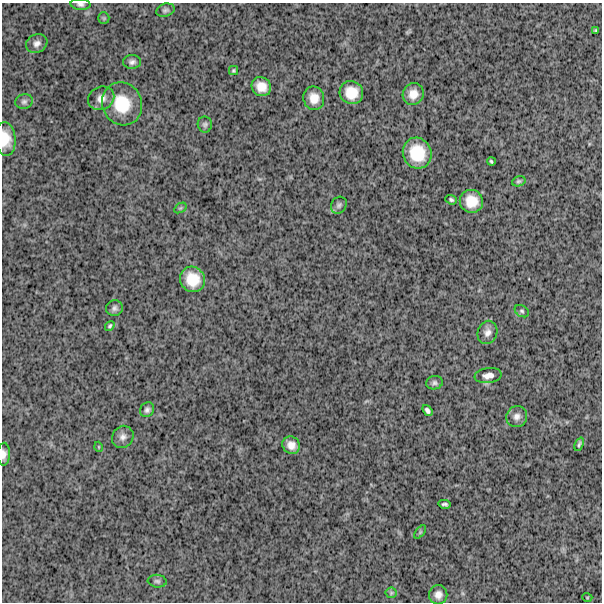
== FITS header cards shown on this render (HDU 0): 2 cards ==
NAXIS1  =                  600
NAXIS2  =                  600

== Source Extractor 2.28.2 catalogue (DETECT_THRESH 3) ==
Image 600 x 600 px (HDU 0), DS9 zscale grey, 1 PNG px = 1 image px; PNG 604 x 604 px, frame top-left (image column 1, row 600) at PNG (2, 3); each listed source drawn as its Kron ellipse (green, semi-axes under 4 px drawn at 4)
Background 1490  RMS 260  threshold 778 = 3 sigma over >= 5 px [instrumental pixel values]
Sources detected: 44; all 44 listed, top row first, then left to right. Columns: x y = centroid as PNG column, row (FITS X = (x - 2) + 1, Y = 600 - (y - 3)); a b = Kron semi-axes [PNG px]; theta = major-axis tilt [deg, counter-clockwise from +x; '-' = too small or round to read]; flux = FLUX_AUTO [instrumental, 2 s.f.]
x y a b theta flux
81 4 10 5 -4 54000
165 10 9 6 18 45000
104 18 6 5 - 28000
595 30 3 3 - 19000
37 44 11 9 29 95000
132 62 9 7 4 61000
233 71 4 4 - 24000
261 87 10 9 - 210000
351 93 12 11 - 320000
413 94 11 10 - 180000
101 98 13 11 24 150000
314 98 12 10 -79 200000
24 102 9 7 14 55000
122 104 22 20 -66 620000
205 124 8 7 - 45000
5 139 17 10 -85 290000
417 153 16 14 -66 540000
491 162 4 3 - 25000
519 181 7 5 19 31000
451 200 6 4 -20 31000
471 201 12 11 - 300000
339 205 9 7 53 51000
180 208 7 4 33 26000
193 279 13 12 - 380000
114 308 8 8 - 60000
522 311 7 5 -34 36000
110 326 5 4 - 27000
487 332 12 9 69 110000
488 376 13 7 8 110000
434 383 8 6 11 48000
147 410 8 6 55 55000
427 410 6 4 -54 48000
517 417 11 10 - 100000
123 437 12 10 52 95000
579 444 7 3 67 31000
291 445 9 8 - 140000
99 447 5 3 - 14000
4 454 11 6 87 89000
445 504 6 3 -13 38000
420 532 8 4 54 29000
157 581 9 6 -7 44000
391 593 5 5 - 27000
438 595 9 9 - 110000
587 597 5 3 - 14000
At the frame edge (FLAGS 8, measured only in part): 3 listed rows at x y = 81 4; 5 139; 4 454